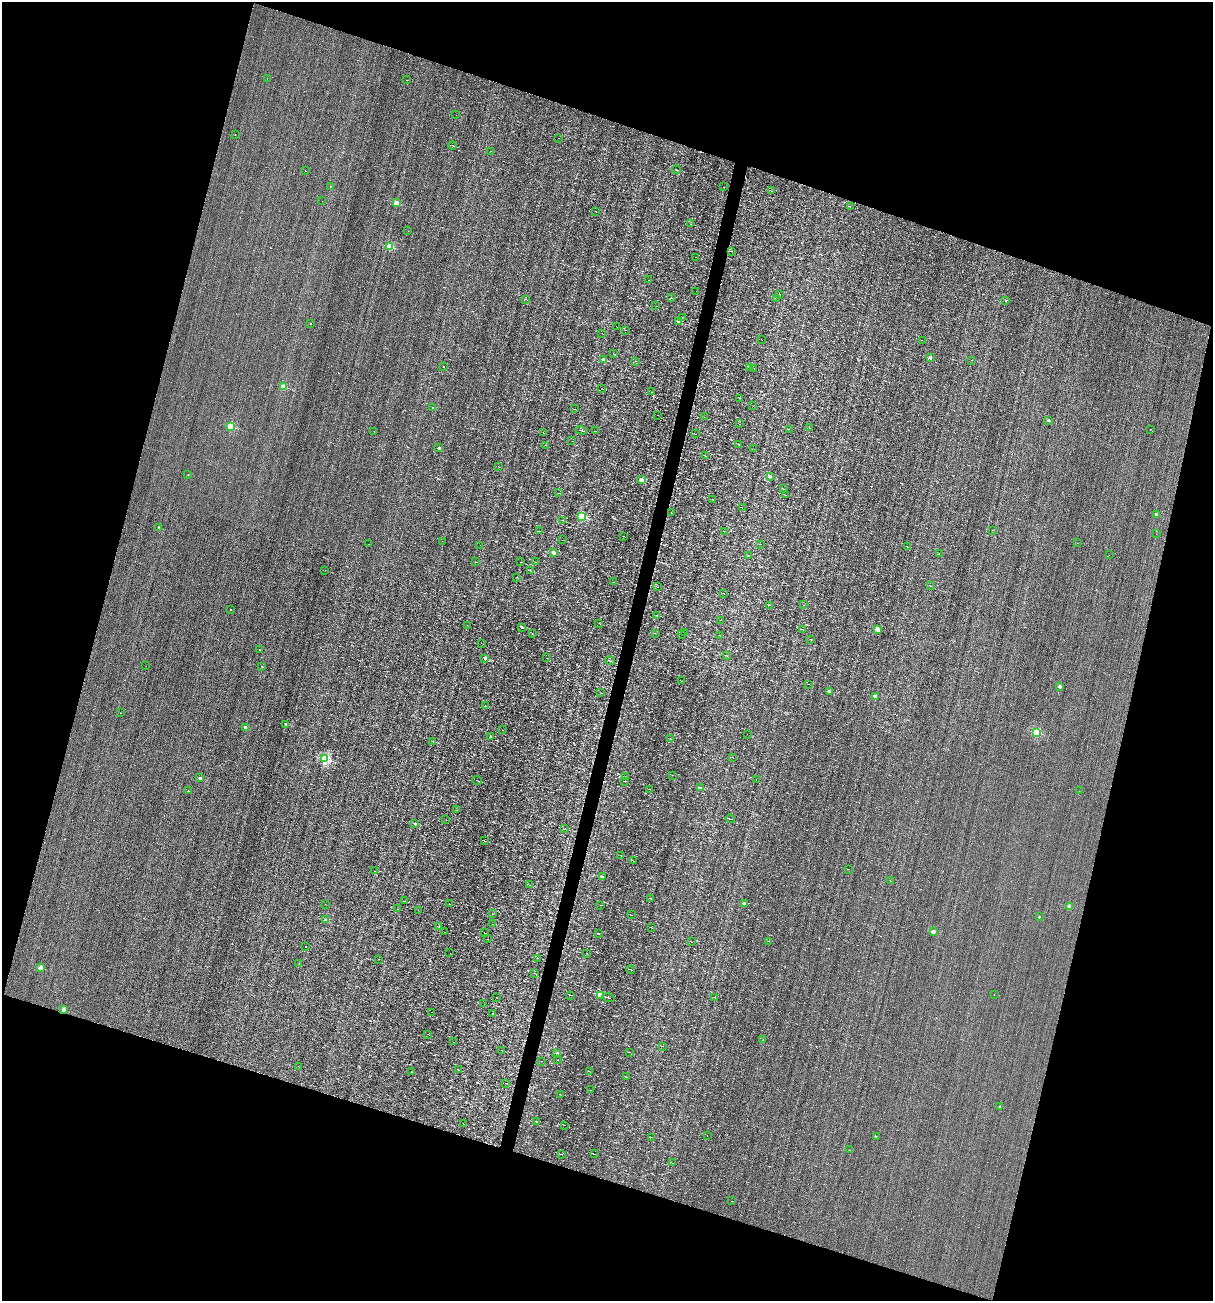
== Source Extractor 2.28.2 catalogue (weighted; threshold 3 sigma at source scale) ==
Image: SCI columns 116-4957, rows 1-5194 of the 5198 x 5194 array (HDU 1 of 3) = the unmasked area's bounding box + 8 px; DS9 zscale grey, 4 x 4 block average (1 PNG px = mean of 4 x 4 image px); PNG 1215 x 1303 px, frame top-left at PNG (2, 2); each listed source drawn as its Kron ellipse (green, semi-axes under 4 px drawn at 4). Shown black and unused: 35% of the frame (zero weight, under 3 of 4 exposures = <1% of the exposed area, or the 3 px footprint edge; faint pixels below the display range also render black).
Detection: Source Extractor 2.28.2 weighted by HDU 2 'WHT'. Background -0.00129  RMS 0.035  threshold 0.158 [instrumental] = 3 sigma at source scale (4.5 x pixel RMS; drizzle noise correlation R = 1.50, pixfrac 1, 0.05/0.05 arcsec/px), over >= 5 px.
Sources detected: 307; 59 cosmic-ray / hot-pixel residue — neither listed nor drawn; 1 inside a brighter listed object's ellipse — not listed separately; the other 247 listed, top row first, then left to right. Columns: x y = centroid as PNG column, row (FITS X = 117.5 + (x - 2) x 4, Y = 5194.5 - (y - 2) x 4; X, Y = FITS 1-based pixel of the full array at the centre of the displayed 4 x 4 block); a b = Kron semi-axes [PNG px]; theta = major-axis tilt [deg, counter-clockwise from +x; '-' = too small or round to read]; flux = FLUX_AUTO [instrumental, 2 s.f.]
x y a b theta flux
267 79 2 2 - 2.5
407 80 2 2 - 12
456 115 2 2 - 26
235 134 2 2 - 2.9
559 138 2 2 - 3.3
453 145 4 2 - 12
491 151 2 2 - 4.5
676 170 4 2 - 12
305 171 2 2 - 42
330 186 2 2 - 3.2
724 187 2 2 - 2.9
772 191 2 2 - 2.3
322 201 2 2 - 3.4
396 203 2 2 - 580
850 206 2 2 - 4.6
595 211 2 2 - 3.4
691 224 2 2 - 3.3
408 231 2 2 - 2.7
390 246 2 2 - 890
731 251 2 2 - 4.5
695 257 2 2 - 2.8
648 280 2 2 - 3.5
696 291 2 2 - 2.4
780 295 2 2 - 16
671 297 2 2 - 5.5
777 298 2 2 - 14
525 299 2 2 - 6
1006 300 2 2 - 5.4
656 306 2 2 - 3.3
682 317 2 2 - 2.5
678 322 2 2 - 160
311 323 2 2 - 14
617 327 2 2 - 4.7
626 330 2 2 - 2.5
602 333 2 2 - 2.9
762 340 2 2 - 2.2
922 340 2 2 - 3.6
613 353 2 2 - 2.7
930 357 2 2 - 120
603 359 2 2 - 420
972 360 2 2 - 2.7
635 361 2 2 - 4.9
444 366 2 2 - 7.3
750 367 4 2 - 12
754 368 2 2 - 6.8
283 387 2 2 - 610
602 389 2 2 - 4.5
651 392 2 2 - 3.3
739 398 2 2 - 3.3
753 406 2 2 - 3
433 408 2 2 - 100
574 409 3 2 - 5.6
658 415 2 2 - 2.9
704 417 2 2 - 2.2
1049 420 2 2 - 73
739 424 2 2 - 3.9
231 427 2 2 - 890
810 428 2 2 - 2.7
789 429 2 2 - 3.8
1150 429 2 2 - 7.4
581 430 6 2 -18 31
374 431 2 2 - 8.7
596 431 2 2 - 5.1
543 433 2 2 - 4.8
695 434 2 2 - 5.7
572 441 2 2 - 3.7
545 445 3 2 - 6.9
739 445 2 2 - 4.8
439 448 2 2 - 120
754 449 2 2 - 2.2
705 456 2 2 - 7.2
498 466 2 2 - 4.6
188 475 2 2 - 13
770 476 2 2 - 92
641 480 2 2 - 480
783 489 2 2 - 4.1
558 493 2 2 - 2.7
785 495 3 2 - 12
713 499 2 2 - 3.2
742 508 2 2 - 8.7
671 512 2 2 - 4
1156 515 2 2 - 170
581 516 2 2 - 1200
562 520 3 2 - 7.6
158 527 2 2 - 33
992 530 2 2 - 13
539 531 3 2 - 7.5
724 531 2 2 - 3.6
1156 534 2 2 - 1.8
624 536 2 2 - 4.3
563 540 2 2 - 5.7
442 541 2 2 - 4.2
1077 543 2 2 - 2
369 544 2 2 - 2.4
761 544 2 2 - 5.2
480 545 2 2 - 6
907 546 2 2 - 4.1
554 553 2 2 - 220
939 554 2 2 - 3.1
1109 555 2 2 - 2.2
749 556 2 2 - 60
476 562 2 2 - 6
521 562 2 2 - 3.1
535 562 2 2 - 2.1
325 570 2 2 - 3
530 570 2 2 - 7
517 577 2 2 - 3.5
613 582 2 2 - 4
931 586 2 2 - 3.4
658 587 2 2 - 20
724 593 2 2 - 4.7
769 605 3 2 - 8.5
803 605 2 2 - 2.8
230 610 2 2 - 7.7
657 615 2 2 - 3.3
721 620 2 2 - 2.5
599 623 2 2 - 4.2
467 625 2 2 - 3.6
521 627 2 2 - 110
803 629 4 2 - 11
878 629 2 2 - 330
532 633 2 2 - 2.9
655 633 2 2 - 3.3
685 633 2 2 - 4
681 634 2 2 - 3.5
720 636 2 2 - 2.5
811 639 2 2 - 3.6
481 643 2 2 - 2.8
260 650 2 2 - 40
727 656 2 2 - 3.2
485 658 2 2 - 210
546 658 2 2 - 5.7
610 661 5 2 - 19
146 666 2 2 - 2.6
262 666 2 2 - 7.2
681 681 2 2 - 2.1
809 684 2 2 - 3.2
1060 686 2 2 - 180
829 692 2 2 - 62
601 693 2 2 - 4.7
876 696 2 2 - 220
485 706 3 2 - 7.9
120 713 2 2 - 5.6
286 724 2 2 - 240
245 727 2 2 - 96
502 730 2 2 - 3.6
1037 732 2 2 - 1500
747 734 2 2 - 2.5
490 736 2 2 - 110
671 739 2 2 - 4.1
433 741 2 2 - 6.7
732 757 2 2 - 3
325 759 2 2 - 2400
673 775 2 2 - 4.6
626 777 3 2 - 13
200 778 2 2 - 190
756 779 2 2 - 2.7
477 780 5 2 - 27
624 781 2 2 - 4.9
700 788 2 2 - 130
649 789 2 2 - 2.8
188 791 2 2 - 14
1079 791 2 2 - 3.7
457 810 2 2 - 3.3
730 819 5 2 - 20
446 820 2 2 - 2.4
415 823 2 2 - 100
564 829 2 2 - 3.6
484 841 2 2 - 5.7
621 855 2 2 - 3.4
634 861 3 2 - 9.8
848 869 2 2 - 3.6
374 871 2 2 - 2.6
602 877 2 2 - 81
890 881 2 2 - 3
529 885 2 2 - 25
651 898 2 2 - 9.1
404 901 3 2 - 11
325 904 2 2 - 6.8
449 904 2 2 - 3.3
745 904 2 2 - 170
601 905 2 2 - 4.9
1069 906 2 2 - 250
397 909 2 2 - 4.6
418 910 2 2 - 2.7
492 914 2 2 - 2.8
631 915 2 2 - 5.8
1039 917 2 2 - 60
326 920 2 2 - 290
493 924 2 2 - 8.8
439 926 2 2 - 3.3
651 927 2 2 - 4
445 932 2 2 - 3.8
933 932 2 2 - 330
484 933 2 2 - 6
598 934 2 2 - 13
487 939 2 2 - 2.8
769 941 2 2 - 3.5
692 942 2 2 - 2.2
305 946 2 2 - 4.3
450 953 2 2 - 2.7
587 953 2 2 - 1.9
537 958 2 2 - 3.3
379 959 2 2 - 2.5
299 964 2 2 - 3.9
40 968 2 2 - 460
631 969 4 2 - 19
534 973 2 2 - 4.7
994 994 2 2 - 2.8
571 995 3 2 - 11
600 995 2 2 - 690
496 998 2 2 - 3.4
609 998 6 2 -18 21
715 998 2 2 - 2.8
484 1004 2 2 - 2.9
63 1010 2 2 - 330
432 1012 2 2 - 2.6
492 1013 2 2 - 4.7
428 1034 2 2 - 2.9
763 1040 2 2 - 8.7
453 1042 2 2 - 18
663 1046 2 2 - 4.3
502 1050 2 2 - 10
630 1052 3 2 - 8.9
557 1053 2 2 - 56
558 1060 2 2 - 2.7
542 1061 2 2 - 4.9
298 1066 2 2 - 2.4
458 1070 3 2 - 10
411 1072 2 2 - 4.6
590 1072 2 2 - 4.4
626 1077 3 2 - 5.8
505 1083 2 2 - 8.6
590 1090 2 2 - 3.7
560 1094 2 2 - 4.1
1000 1106 2 2 - 71
537 1121 2 2 - 58
463 1124 2 2 - 3.5
565 1125 2 2 - 4.1
707 1136 2 2 - 5.2
876 1136 2 2 - 24
652 1137 2 2 - 6.9
849 1150 2 2 - 27
561 1154 2 2 - 6.6
594 1154 4 2 - 11
673 1163 2 2 - 3.8
732 1201 2 2 - 4.2
Diffuse or blended objects may show on this block-average render without a row.